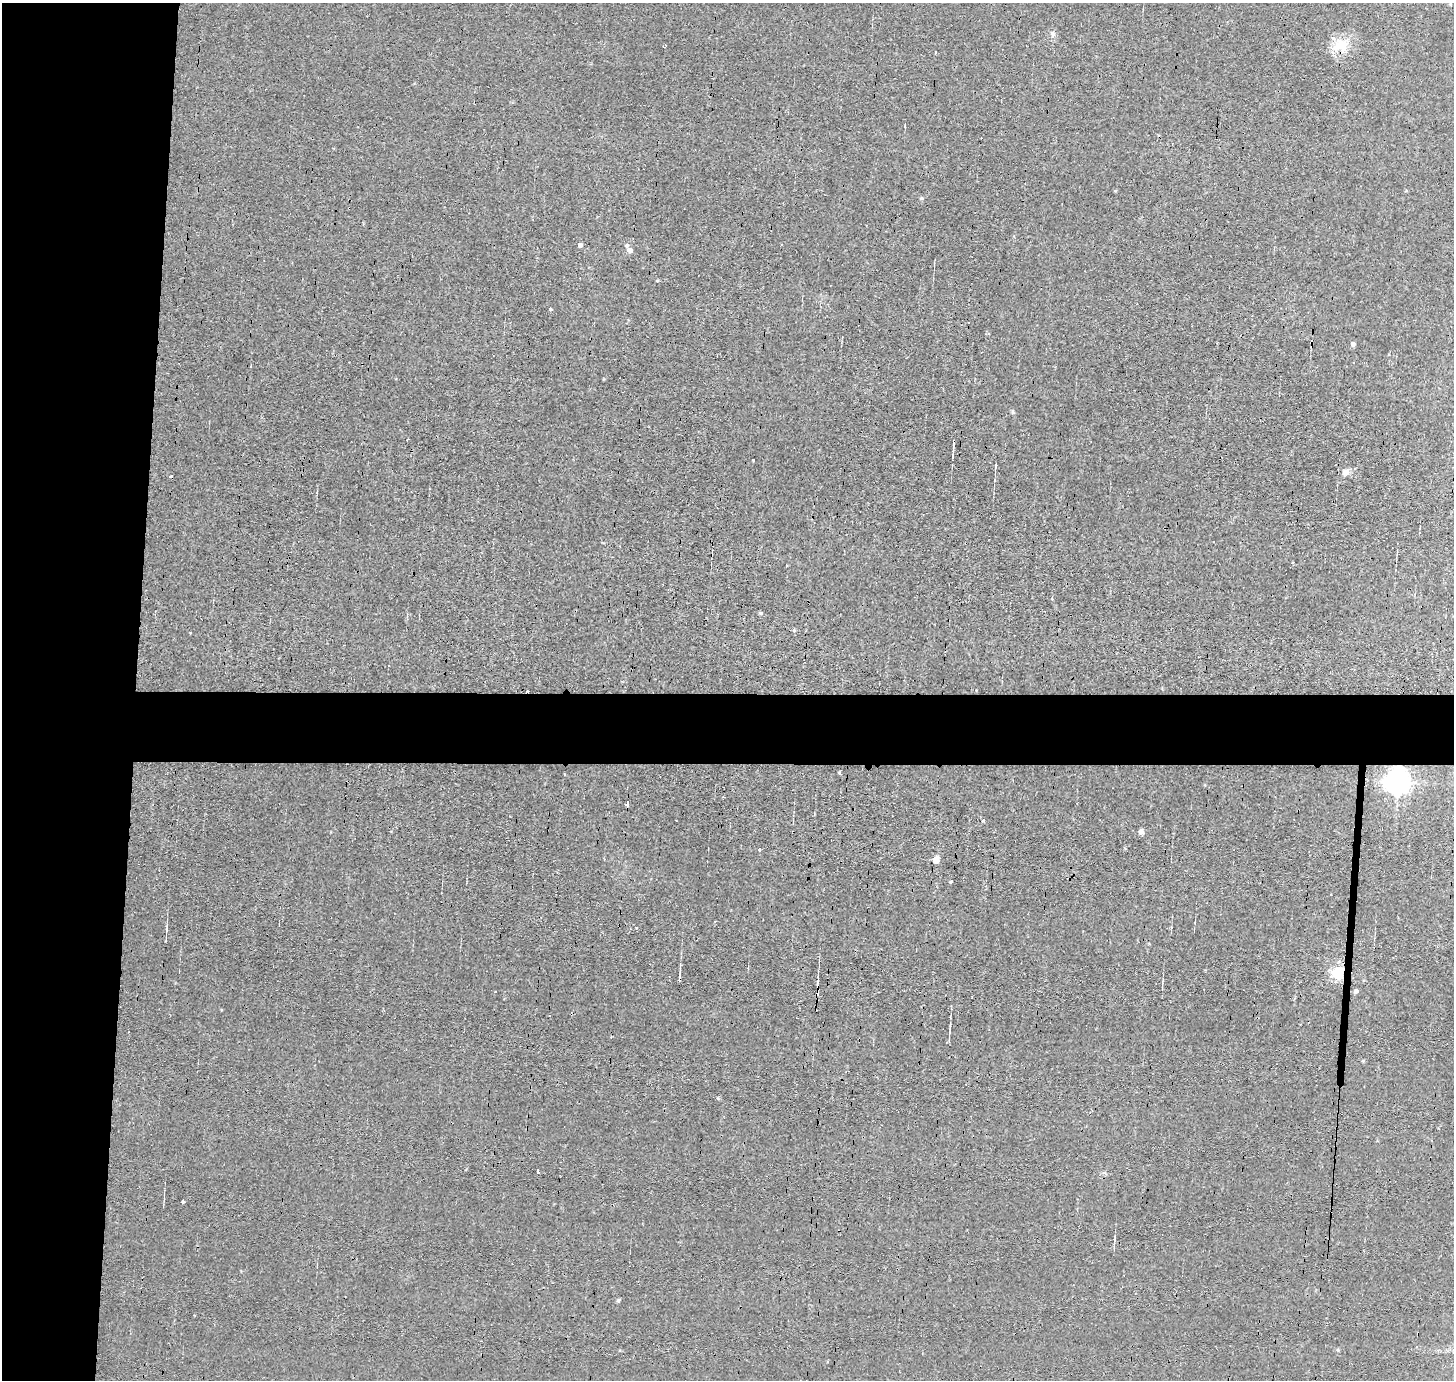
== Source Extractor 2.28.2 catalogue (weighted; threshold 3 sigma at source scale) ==
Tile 4 of 3 x 3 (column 1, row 2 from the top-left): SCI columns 1-1452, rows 1531-2908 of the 4525 x 4500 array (HDU 1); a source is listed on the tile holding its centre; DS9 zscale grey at full resolution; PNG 1456 x 1382 px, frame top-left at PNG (2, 3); no overlay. Shown black and unused: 14% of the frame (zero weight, under 3 of 4 exposures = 1% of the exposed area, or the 3 px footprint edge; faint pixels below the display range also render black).
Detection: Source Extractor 2.28.2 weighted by HDU 2 'WHT'; one run over the whole footprint, this tile lists its part. Background 0.00943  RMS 0.0049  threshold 0.0222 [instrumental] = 3 sigma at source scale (4.5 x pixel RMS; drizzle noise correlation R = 1.50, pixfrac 1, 0.05/0.05 arcsec/px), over >= 5 px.
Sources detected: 35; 5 cosmic-ray / hot-pixel residue — not listed; the other 30 listed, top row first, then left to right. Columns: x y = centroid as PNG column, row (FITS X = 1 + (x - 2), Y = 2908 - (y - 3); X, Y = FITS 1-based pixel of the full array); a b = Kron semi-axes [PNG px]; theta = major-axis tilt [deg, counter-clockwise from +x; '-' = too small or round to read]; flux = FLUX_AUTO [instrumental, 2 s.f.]
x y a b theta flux
1053 35 7 5 -89 1.3
1341 45 20 19 - 10
935 53 3 2 - 0.82
905 125 3 2 - 0.46
921 198 5 4 - 0.72
580 245 4 4 - 1.9
627 245 5 4 - 0.65
630 250 5 5 - 3
551 309 4 3 - 0.46
1353 344 4 4 - 1.8
996 465 5 3 - 0.47
1346 472 9 7 44 2.4
786 566 3 2 - 0.42
761 613 4 4 - 0.76
527 691 3 3 - 0.7
839 773 4 3 - 0.61
1397 782 8 8 - 550
627 805 4 3 - 2.2
983 820 3 3 - 1.2
1141 831 7 5 -65 1.5
760 850 4 4 - 0.7
936 860 5 5 - 8.9
951 882 3 3 - 0.55
1338 973 12 11 - 14
1356 991 5 5 - 1.1
950 1027 15 2 90 1.1
1363 1061 5 4 - 0.57
538 1171 4 2 - 0.77
183 1202 4 3 - 1.2
618 1300 5 4 - 0.76
Overlapping masked pixels (flux is a lower limit): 4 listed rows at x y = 1341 45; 527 691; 1397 782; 1338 973
Unlisted compact peaks at least as high as the median listed source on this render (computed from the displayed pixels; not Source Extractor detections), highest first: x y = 753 460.